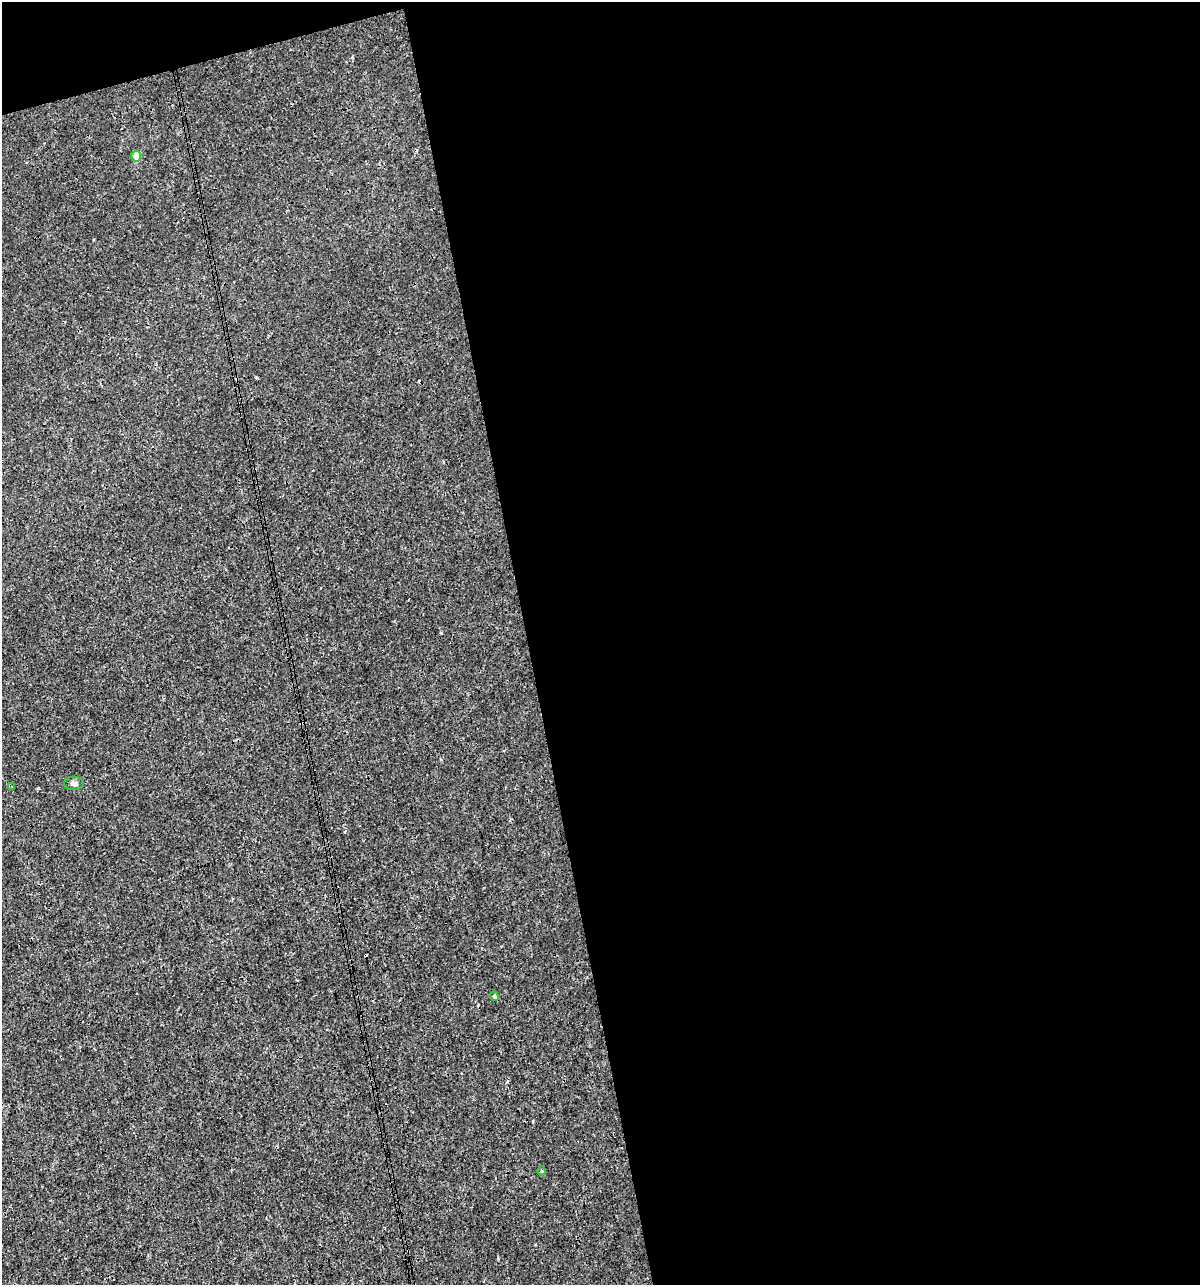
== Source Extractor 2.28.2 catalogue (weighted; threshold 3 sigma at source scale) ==
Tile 4 of 4 x 4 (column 4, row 1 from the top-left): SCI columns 3638-4835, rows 3850-5132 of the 4930 x 5132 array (HDU 1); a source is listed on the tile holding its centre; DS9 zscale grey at full resolution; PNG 1202 x 1287 px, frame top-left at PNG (2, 2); each listed source drawn as its Kron ellipse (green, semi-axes under 4 px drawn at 4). Shown black and unused: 58% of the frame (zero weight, under 3 of 4 exposures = <1% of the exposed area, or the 3 px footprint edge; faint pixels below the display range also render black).
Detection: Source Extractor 2.28.2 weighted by HDU 2 'WHT'; one run over the whole footprint, this tile lists its part. Background 9.33e-05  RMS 0.0017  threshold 0.00783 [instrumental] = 3 sigma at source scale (4.5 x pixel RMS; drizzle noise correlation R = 1.50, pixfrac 1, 0.0396/0.0396 arcsec/px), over >= 5 px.
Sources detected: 7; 2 cosmic-ray / hot-pixel residue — neither listed nor drawn; the other 5 listed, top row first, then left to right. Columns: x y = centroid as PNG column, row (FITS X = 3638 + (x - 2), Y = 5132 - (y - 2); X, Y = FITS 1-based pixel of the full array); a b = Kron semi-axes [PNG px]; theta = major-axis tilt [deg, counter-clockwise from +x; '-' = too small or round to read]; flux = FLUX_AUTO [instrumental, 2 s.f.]
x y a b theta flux
136 156 5 4 - 3.6
74 783 10 6 -1 0.58
12 786 4 2 - 0.13
494 996 5 4 - 0.31
541 1171 5 3 - 0.18